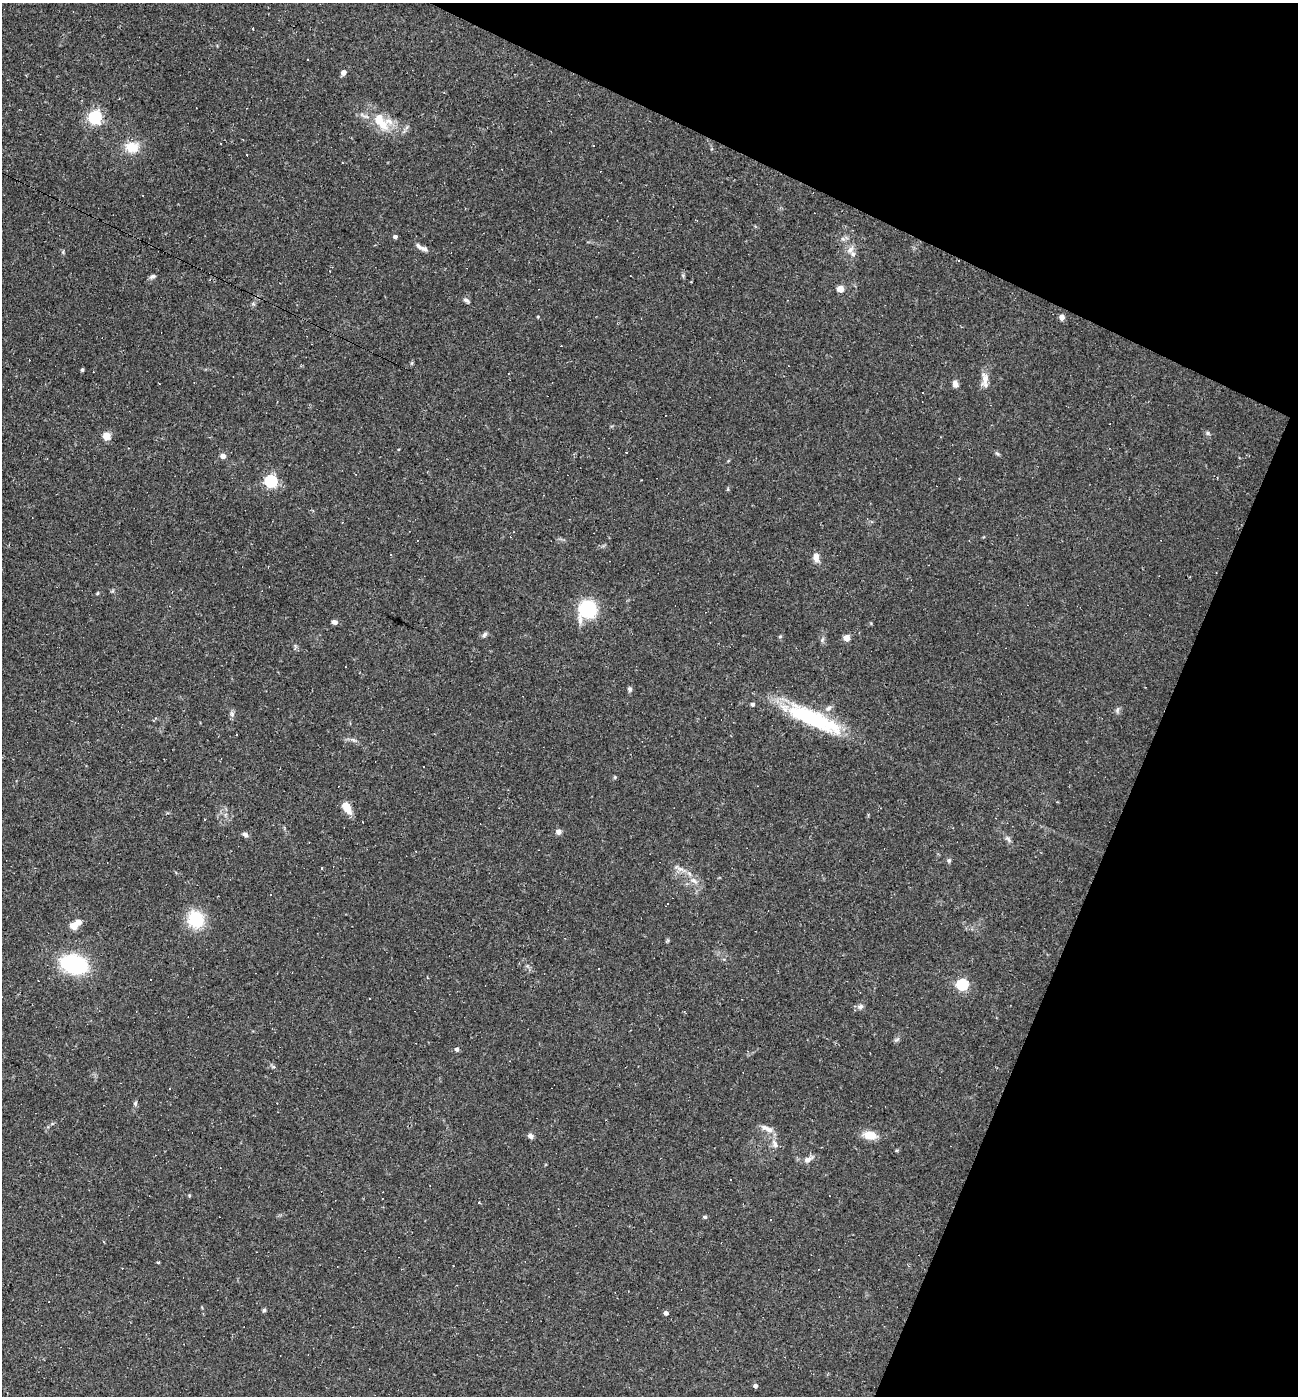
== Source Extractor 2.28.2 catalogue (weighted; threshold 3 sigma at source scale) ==
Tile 8 of 4 x 4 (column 4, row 2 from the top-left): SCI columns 4160-5455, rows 2791-4184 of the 5591 x 5579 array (HDU 1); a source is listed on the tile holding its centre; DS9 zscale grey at full resolution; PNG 1300 x 1398 px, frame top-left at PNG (2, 3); no overlay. Shown black and unused: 22% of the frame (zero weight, under 2 of 3 exposures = <1% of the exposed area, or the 3 px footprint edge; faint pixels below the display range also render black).
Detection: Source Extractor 2.28.2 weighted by HDU 2 'WHT'; one run over the whole footprint, this tile lists its part. Background 0.0501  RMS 0.0055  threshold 0.025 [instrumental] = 3 sigma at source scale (4.5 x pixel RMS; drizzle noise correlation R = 1.50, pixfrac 1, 0.05/0.05 arcsec/px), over >= 5 px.
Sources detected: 101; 26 cosmic-ray / hot-pixel residue — not listed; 3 inside a brighter listed object's ellipse — not listed separately; the other 72 listed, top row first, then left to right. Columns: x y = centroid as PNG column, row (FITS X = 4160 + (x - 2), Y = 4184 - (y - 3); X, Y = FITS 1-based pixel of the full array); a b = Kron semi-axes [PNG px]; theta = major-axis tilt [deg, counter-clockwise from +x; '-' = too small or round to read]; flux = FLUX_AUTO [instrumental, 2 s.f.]
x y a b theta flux
253 28 2 2 - 0.59
308 59 3 2 - 0.59
344 72 5 5 - 2.8
95 117 6 6 - 100
382 124 23 13 -40 12
593 145 3 2 - 0.66
132 147 19 15 0 9.3
395 237 4 4 - 1.7
419 247 15 6 -35 2.7
850 250 11 7 44 2.6
152 276 8 5 24 1.3
840 289 5 4 - 10
466 300 9 5 -34 1.3
538 316 4 3 - 0.53
1062 317 5 4 - 4.1
82 370 3 3 - 0.91
985 379 18 7 -86 4.8
955 384 9 7 -81 2.1
1208 433 6 4 -89 0.89
106 436 7 4 73 15
626 452 3 3 - 0.98
223 456 5 4 - 3.4
271 481 6 5 - 80
816 558 13 8 -85 3.4
98 593 5 3 - 0.52
587 609 16 14 52 35
335 622 7 5 -9 1.7
484 635 8 5 47 1.3
780 637 5 3 - 0.61
846 638 4 4 - 8.3
630 689 6 6 - 1.2
753 704 4 4 - 1.3
1117 710 7 4 72 1
232 714 7 5 -48 1.3
156 718 5 3 - 0.54
814 719 72 18 -24 52
237 735 3 2 - 0.45
424 767 3 2 - 1.1
615 777 5 4 - 0.6
347 807 11 6 -60 9.4
204 819 3 2 - 0.55
363 822 2 2 - 0.54
559 832 6 6 - 2.4
245 834 7 5 -25 1.7
1008 839 11 5 -51 1.5
949 860 6 5 - 0.9
322 868 3 3 - 1.7
680 869 10 4 -13 1.9
694 881 11 6 -30 2.9
196 919 19 17 -63 21
79 922 5 4 - 4.5
74 926 5 4 - 13
74 964 23 15 -16 53
151 979 3 3 - 4
962 984 6 5 - 63
860 1007 7 6 - 1.6
897 1040 9 3 21 0.82
457 1049 5 4 - 1.6
274 1067 6 4 -18 0.79
135 1103 6 5 - 0.98
767 1129 19 7 -24 3.8
870 1135 17 10 -10 7.1
530 1136 7 5 -49 1.8
775 1144 12 6 -62 2.7
808 1159 10 7 24 2.8
479 1203 3 3 - 1.2
705 1217 4 4 - 1
158 1262 4 3 - 0.65
453 1266 2 2 - 0.34
264 1310 5 5 - 0.85
666 1313 4 4 - 1.9
755 1386 4 4 - 1.8